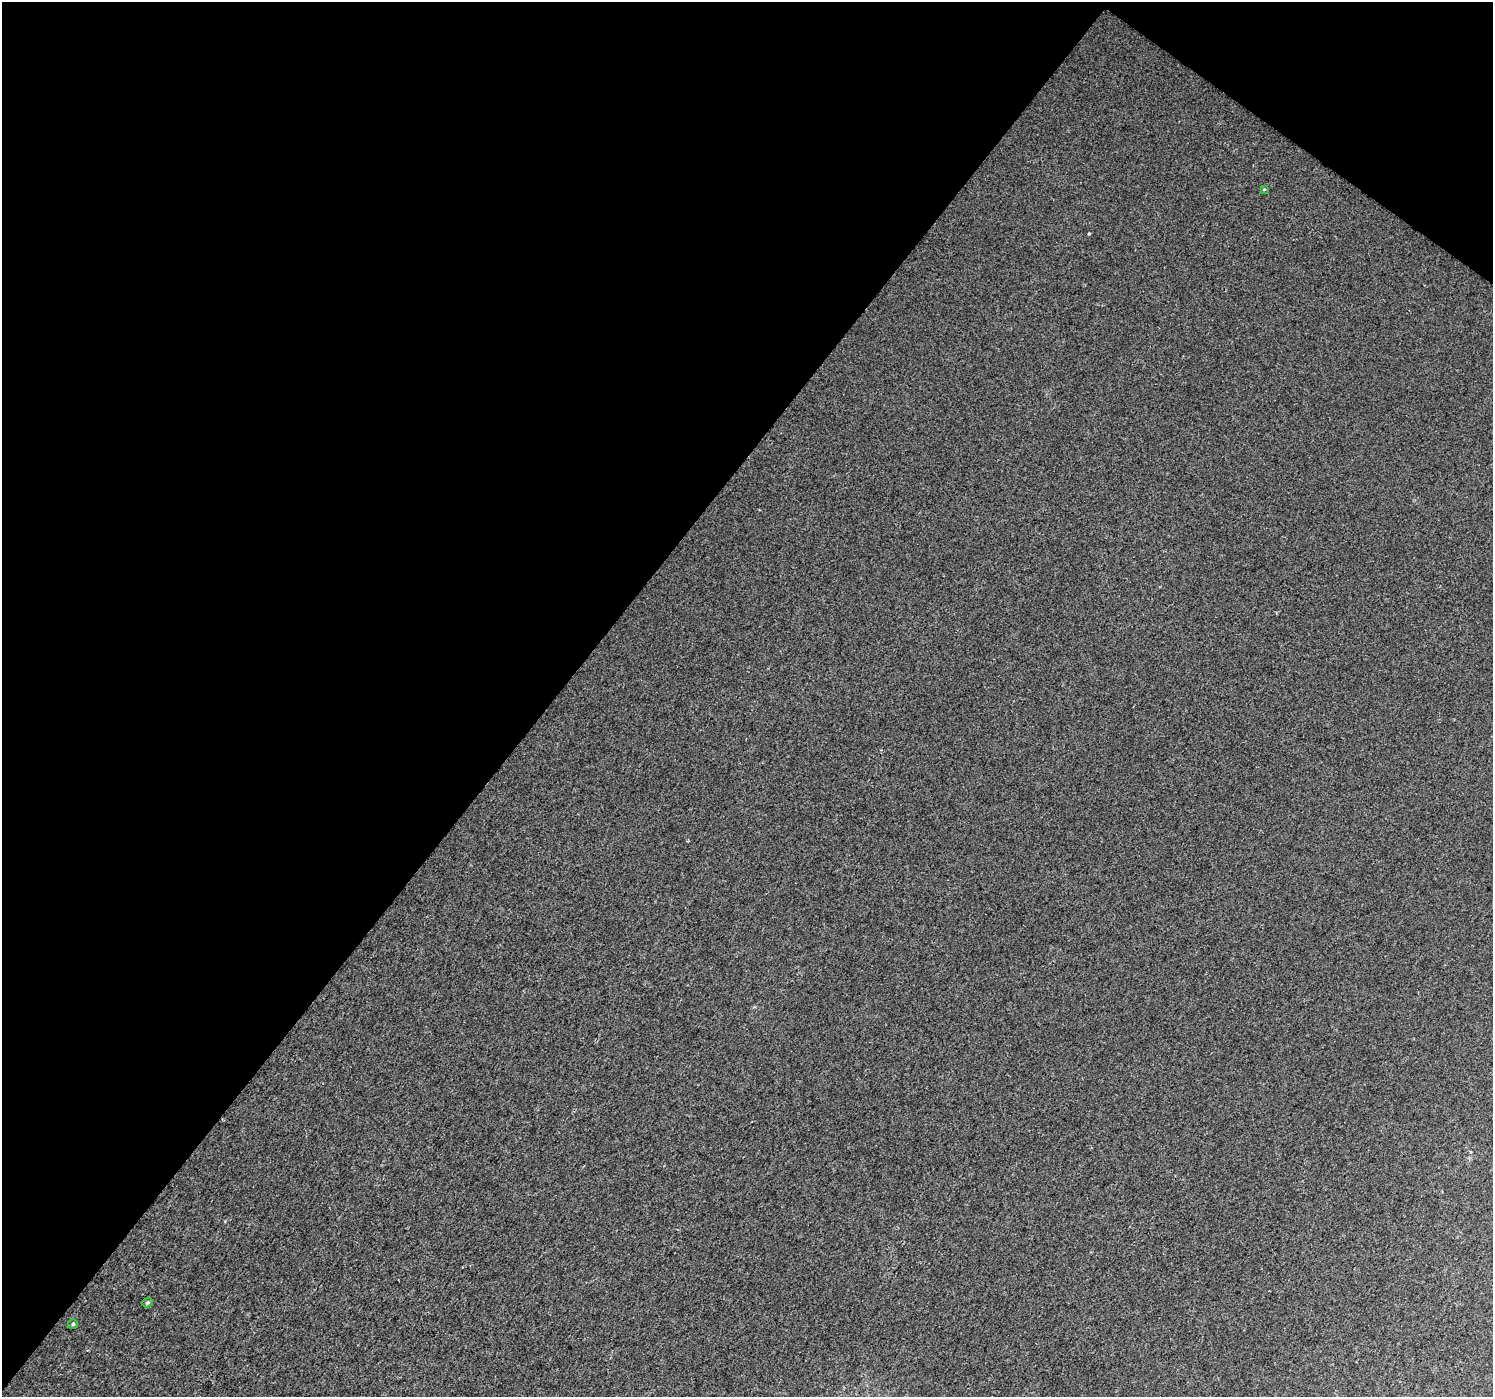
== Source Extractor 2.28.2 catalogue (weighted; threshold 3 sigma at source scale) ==
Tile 2 of 4 x 4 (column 2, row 1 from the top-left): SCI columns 1497-2987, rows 4436-5830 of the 5973 x 6013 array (HDU 1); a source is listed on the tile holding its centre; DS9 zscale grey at full resolution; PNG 1495 x 1399 px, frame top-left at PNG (2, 2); each listed source drawn as its Kron ellipse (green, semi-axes under 4 px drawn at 4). Shown black and unused: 40% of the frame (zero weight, under 2 of 3 exposures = <1% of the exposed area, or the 3 px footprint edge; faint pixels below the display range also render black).
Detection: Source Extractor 2.28.2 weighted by HDU 2 'WHT'; one run over the whole footprint, this tile lists its part. Background 0.011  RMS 0.01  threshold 0.0457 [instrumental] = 3 sigma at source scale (4.5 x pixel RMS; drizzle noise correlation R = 1.50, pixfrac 1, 0.0396/0.0396 arcsec/px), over >= 5 px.
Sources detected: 3; all 3 listed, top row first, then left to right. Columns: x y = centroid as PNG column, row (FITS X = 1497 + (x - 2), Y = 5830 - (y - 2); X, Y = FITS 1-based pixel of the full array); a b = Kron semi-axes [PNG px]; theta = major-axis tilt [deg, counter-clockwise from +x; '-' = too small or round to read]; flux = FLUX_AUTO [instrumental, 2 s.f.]
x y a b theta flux
1264 190 3 3 - 3.3
147 1303 5 4 - 1.7
73 1324 5 4 - 1.5